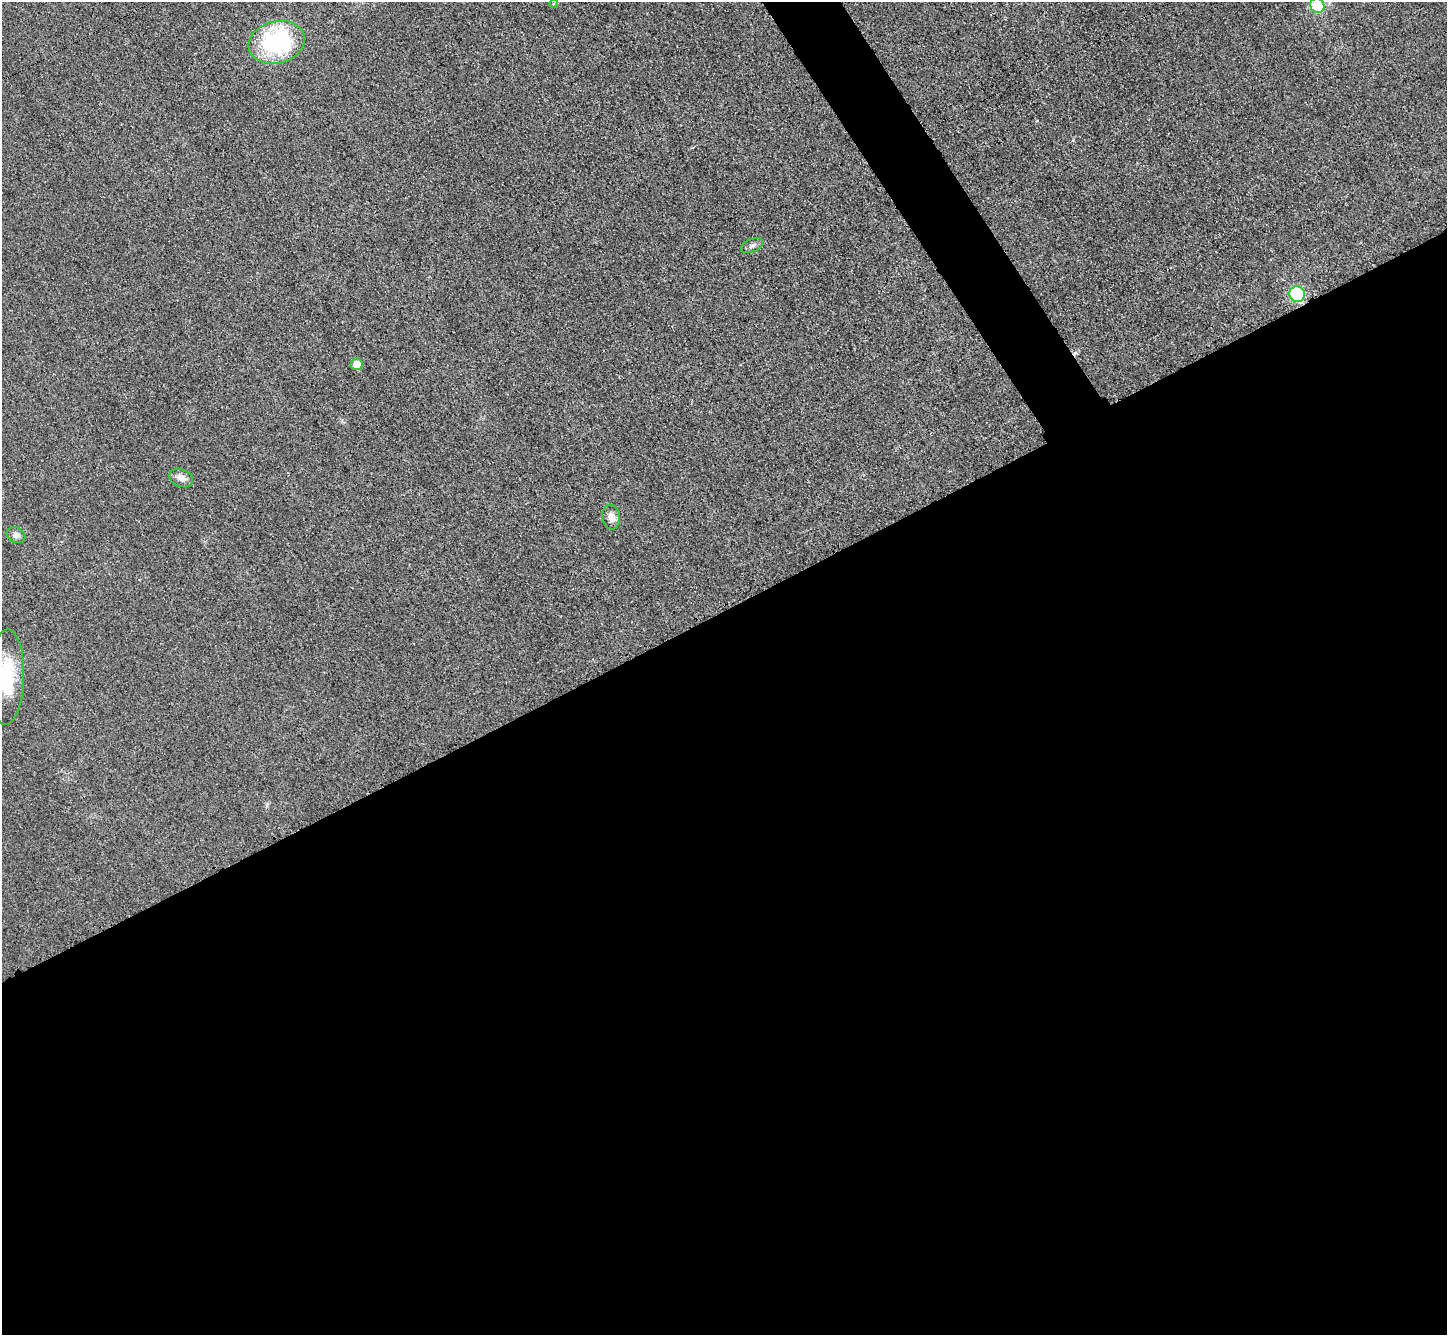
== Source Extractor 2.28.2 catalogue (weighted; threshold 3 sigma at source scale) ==
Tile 15 of 4 x 4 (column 3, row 4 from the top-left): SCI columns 2913-4357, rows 309-1641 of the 5823 x 5815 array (HDU 1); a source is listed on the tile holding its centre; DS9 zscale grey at full resolution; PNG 1449 x 1337 px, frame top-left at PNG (2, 2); each listed source drawn as its Kron ellipse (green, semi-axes under 4 px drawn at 4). Shown black and unused: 56% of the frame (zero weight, under 3 of 4 exposures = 2% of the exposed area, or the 3 px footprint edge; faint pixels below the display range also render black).
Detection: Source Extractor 2.28.2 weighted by HDU 2 'WHT'; one run over the whole footprint, this tile lists its part. Background 0.0191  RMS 0.0044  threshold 0.0197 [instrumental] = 3 sigma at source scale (4.5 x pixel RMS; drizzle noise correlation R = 1.50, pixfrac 1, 0.05/0.05 arcsec/px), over >= 5 px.
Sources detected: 10; all 10 listed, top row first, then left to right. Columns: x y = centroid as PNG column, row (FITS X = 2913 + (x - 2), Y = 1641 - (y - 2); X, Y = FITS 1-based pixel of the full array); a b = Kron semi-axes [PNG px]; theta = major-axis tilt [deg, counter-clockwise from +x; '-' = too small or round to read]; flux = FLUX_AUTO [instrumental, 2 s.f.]
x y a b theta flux
554 3 4 3 - 0.5
1317 6 8 7 - 21
277 42 28 21 14 54
752 246 12 6 24 1.6
1297 294 8 7 - 44
356 364 6 6 - 4.8
181 478 12 8 -23 3.5
611 517 12 8 -80 3.6
16 535 10 7 -27 2
7 677 48 17 88 25
Isophote crosses this tile's border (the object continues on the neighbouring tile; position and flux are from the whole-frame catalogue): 2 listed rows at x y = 1317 6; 7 677